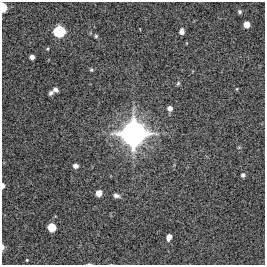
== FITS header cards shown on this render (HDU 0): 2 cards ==
NAXIS1  =                  263 / FITS: X Dimension
NAXIS2  =                  263 / FITS: Y Dimension

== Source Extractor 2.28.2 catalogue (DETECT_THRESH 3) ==
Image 263 x 263 px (HDU 0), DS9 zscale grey, 1 PNG px = 1 image px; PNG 267 x 267 px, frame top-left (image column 1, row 263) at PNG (2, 2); no overlay
Background 13100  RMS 360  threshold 1070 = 3 sigma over >= 5 px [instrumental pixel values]
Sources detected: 26; all 26 listed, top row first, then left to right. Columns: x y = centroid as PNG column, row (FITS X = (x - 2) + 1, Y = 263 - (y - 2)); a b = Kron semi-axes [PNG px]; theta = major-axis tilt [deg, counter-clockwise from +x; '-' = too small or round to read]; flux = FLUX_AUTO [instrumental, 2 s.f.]
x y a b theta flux
3 8 8 5 -88 3.5e+05
239 12 5 4 - 5.0e+04
247 24 5 5 - 2.4e+05
59 31 9 9 - 9.3e+05
182 32 6 4 81 1.2e+05
96 36 4 4 - 3.4e+04
47 49 5 3 - 2.6e+04
32 57 4 4 - 1.2e+05
91 70 4 4 - 3.6e+04
178 83 6 4 63 3.7e+04
55 89 6 5 - 8.6e+04
237 89 6 4 89 2.2e+04
51 93 5 4 - 5.6e+04
170 108 5 5 - 1.2e+05
133 133 26 24 19 4.8e+06
239 147 6 3 19 2.4e+04
75 166 5 4 - 1.1e+05
243 175 4 4 - 6.7e+04
3 186 4 3 - 9.2e+04
99 193 5 5 - 2.1e+05
116 196 8 5 -14 7.5e+04
52 227 7 6 - 4.2e+05
169 237 6 5 - 1.5e+05
3 247 7 4 86 5.3e+04
27 260 3 2 - 2.0e+04
89 264 5 3 - 2.2e+04
At the frame edge (FLAGS 8, measured only in part): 4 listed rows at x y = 3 8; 3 186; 3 247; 89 264